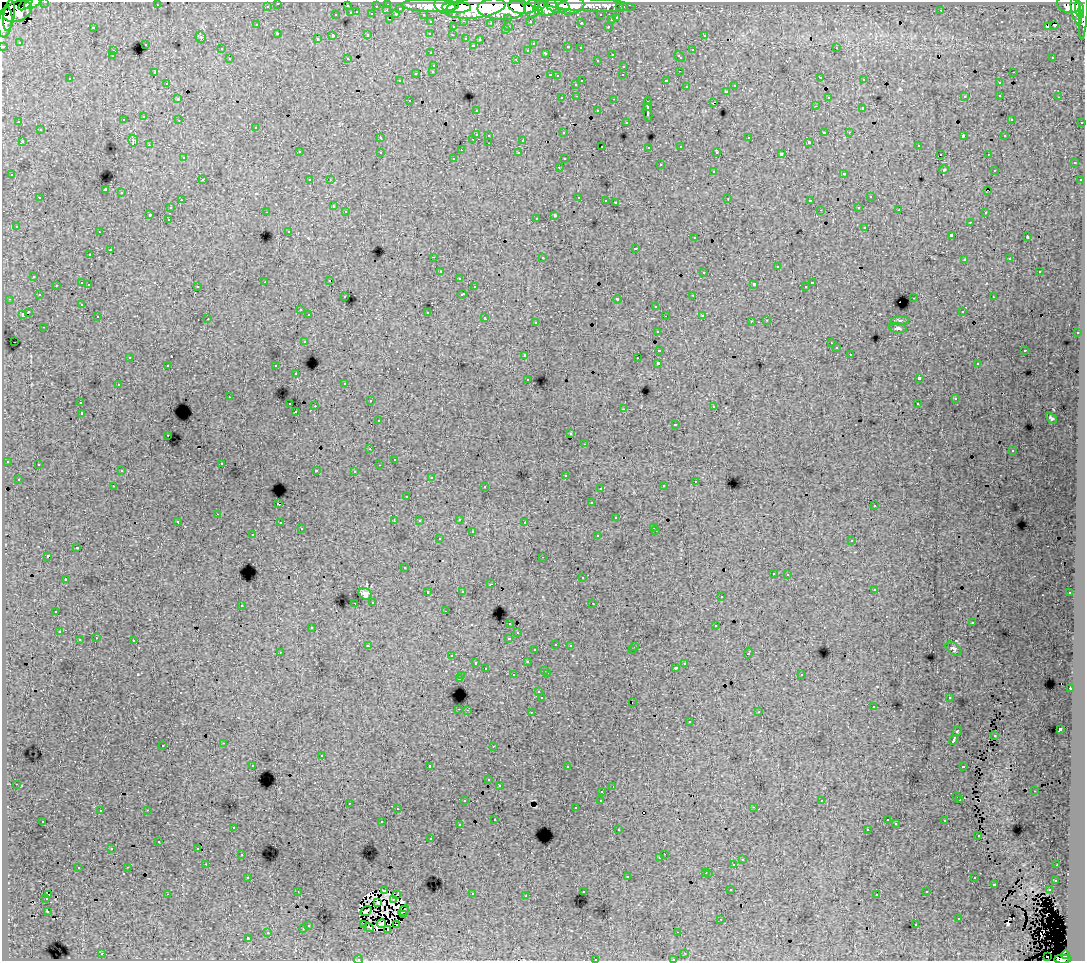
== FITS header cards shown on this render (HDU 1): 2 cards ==
NAXIS1  =                 1083
NAXIS2  =                  959

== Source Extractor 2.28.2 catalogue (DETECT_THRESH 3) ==
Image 1083 x 959 px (HDU 1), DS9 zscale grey, 1 PNG px = 1 image px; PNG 1087 x 963 px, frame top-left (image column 1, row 959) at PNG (2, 2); each listed source drawn as its Kron ellipse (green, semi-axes under 4 px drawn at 4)
Background 124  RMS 1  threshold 3.05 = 3 sigma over >= 5 px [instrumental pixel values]
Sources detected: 520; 3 with non-positive FLUX_AUTO (blend fragments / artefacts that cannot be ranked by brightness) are neither listed nor drawn; of the other 517, the 500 brightest by FLUX_AUTO listed and drawn (17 fainter detections omitted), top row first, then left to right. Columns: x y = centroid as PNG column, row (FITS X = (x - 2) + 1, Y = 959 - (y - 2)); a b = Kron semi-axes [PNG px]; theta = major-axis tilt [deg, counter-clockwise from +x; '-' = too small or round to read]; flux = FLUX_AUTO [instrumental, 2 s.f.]
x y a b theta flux
45 2 3 2 - 3200
32 3 9 4 23 42000
278 3 3 3 - 2100
25 4 8 3 39 44000
388 4 3 3 - 4600
157 5 2 2 - 59
590 5 46 6 -3 100000
1068 5 11 8 -14 110000
267 6 3 3 - 1600
347 6 3 3 - 770
376 6 3 2 - 1200
430 6 28 6 -1 230000
445 6 10 7 -14 170000
539 6 5 4 - 55000
558 6 12 6 -8 120000
571 6 13 8 13 100000
1084 6 34 4 87 150000
456 7 14 5 -1 220000
521 7 13 6 -12 250000
547 7 10 8 30 190000
620 7 3 3 - 940
623 7 3 3 - 1800
400 8 3 3 - 760
475 8 30 10 7 650000
501 9 24 11 -1 710000
532 9 9 7 86 190000
387 10 3 2 - 320
941 10 2 2 - 68
1080 10 9 4 -76 150000
17 11 15 10 20 180000
538 11 4 3 - 66000
1076 11 14 5 -78 210000
357 12 3 2 - 310
351 13 3 3 - 910
372 14 3 3 - 930
396 14 4 3 - 840
423 14 3 2 - 1900
9 15 15 5 82 190000
336 15 3 3 - 350
601 15 3 3 - 1600
508 18 3 3 - 940
617 18 3 3 - 720
390 19 3 2 - 300
611 20 3 3 - 440
464 21 3 2 - 370
530 21 3 3 - 1300
5 22 15 7 82 210000
431 22 3 3 - 1900
581 22 3 3 - 140
491 23 3 2 - 100
257 25 3 3 - 170
1054 25 3 2 - 86
509 26 3 2 - 260
608 26 3 2 - 430
93 27 3 2 - 750
453 27 3 3 - 440
1047 27 3 2 - 130
505 30 3 3 - 240
277 33 3 2 - 50
430 33 3 3 - 280
368 34 3 3 - 500
452 35 3 2 - 140
704 35 3 3 - 310
333 36 3 3 - 1300
201 37 5 5 - 110
466 38 3 3 - 500
317 39 3 3 - 230
480 39 3 2 - 91
19 42 3 2 - 74
145 44 3 3 - 380
533 44 4 3 - 84
473 45 3 3 - 200
3 46 3 3 - 5000
568 47 3 3 - 290
580 48 3 2 - 160
836 48 3 2 - 310
221 49 3 2 - 150
528 50 3 3 - 180
692 50 3 3 - 440
113 51 3 2 - 290
431 53 3 3 - 230
546 53 3 3 - 430
612 54 3 3 - 350
112 56 3 3 - 170
679 57 6 3 -43 430
1053 57 3 2 - 170
347 58 2 2 - 50
230 59 3 3 - 260
516 59 3 2 - 630
597 60 3 3 - 290
434 65 3 3 - 270
624 66 3 3 - 280
433 71 3 3 - 270
679 71 2 2 - 45
154 72 3 3 - 150
1013 72 3 2 - 340
416 73 3 3 - 550
550 75 3 2 - 430
623 75 3 2 - 130
557 76 3 3 - 110
820 77 3 2 - 81
70 79 3 3 - 240
864 80 3 3 - 200
400 81 3 2 - 120
582 81 3 2 - 520
666 81 3 3 - 1100
167 83 3 3 - 180
999 83 3 3 - 250
576 84 3 3 - 280
735 86 3 3 - 300
687 87 3 3 - 270
726 91 3 3 - 430
1000 95 3 2 - 290
577 96 3 2 - 240
965 96 4 3 - 90
828 97 3 3 - 270
1059 97 3 2 - 160
562 98 3 3 - 220
178 99 4 4 - 60
614 99 3 2 - 500
409 100 3 2 - 230
713 102 4 2 - 370
648 104 7 3 88 2400
815 106 3 2 - 140
863 108 3 3 - 1200
476 110 3 2 - 160
598 111 3 3 - 340
648 112 9 3 -83 2800
144 117 3 3 - 330
1011 119 3 3 - 140
123 120 3 3 - 300
179 120 3 2 - 180
19 122 3 3 - 150
626 122 3 3 - 160
1082 122 3 2 - 720
256 127 3 3 - 220
40 130 3 3 - 410
824 132 3 3 - 990
849 132 3 2 - 250
563 133 3 3 - 100
476 134 3 3 - 820
489 135 3 3 - 280
963 136 4 2 - 590
1005 136 3 3 - 140
380 138 3 3 - 260
749 138 3 3 - 450
473 139 3 2 - 240
523 140 3 3 - 820
22 141 3 3 - 290
133 141 6 5 - 120
809 142 3 3 - 110
489 143 3 2 - 250
149 145 3 2 - 170
602 146 3 2 - 140
681 146 3 3 - 270
918 146 3 2 - 170
649 147 3 3 - 230
461 150 4 3 - 53
299 152 3 3 - 390
380 152 3 3 - 300
717 152 3 3 - 190
519 153 3 3 - 180
781 154 4 3 - 2300
940 154 2 2 - 76
988 154 3 2 - 200
183 158 3 3 - 130
454 158 3 3 - 120
564 159 3 3 - 160
1074 163 3 3 - 260
660 165 3 3 - 410
559 167 3 2 - 210
944 170 5 3 - 54
994 170 3 3 - 120
713 171 3 3 - 300
844 173 3 3 - 380
12 175 3 3 - 180
202 180 3 3 - 260
310 180 3 3 - 240
330 180 3 2 - 54
1080 180 3 2 - 140
105 190 4 3 - 8100
987 190 2 2 - 48
121 193 3 3 - 500
579 197 3 2 - 490
870 197 3 3 - 360
40 198 3 3 - 430
728 199 2 2 - 54
181 200 3 2 - 190
606 200 3 2 - 200
810 201 4 3 - 1100
615 202 3 3 - 1200
333 206 3 3 - 58
859 207 3 3 - 220
170 208 3 3 - 340
820 210 3 2 - 49
899 210 3 2 - 120
266 212 3 2 - 190
346 212 3 2 - 190
985 213 3 3 - 190
149 214 3 3 - 1100
555 215 4 3 - 1800
536 218 3 3 - 180
168 219 3 2 - 190
970 222 3 2 - 210
16 226 3 3 - 210
865 227 3 3 - 570
289 231 3 3 - 130
99 232 3 2 - 120
951 235 4 3 - 1000
1027 237 3 3 - 56
695 238 3 3 - 250
635 248 3 3 - 670
110 250 3 3 - 790
90 255 3 3 - 220
433 257 3 2 - 860
542 257 3 3 - 290
1010 259 3 3 - 220
964 260 3 2 - 150
777 267 3 3 - 870
441 271 4 3 - 52
1039 271 3 3 - 510
704 272 3 3 - 500
34 276 3 3 - 280
459 278 3 2 - 110
329 280 3 2 - 100
265 282 3 2 - 54
82 283 3 3 - 800
812 283 3 3 - 710
89 284 3 2 - 210
754 284 4 3 - 1800
56 285 3 2 - 220
197 286 3 3 - 260
474 287 3 3 - 310
806 287 2 2 - 57
462 294 4 3 - 520
39 295 3 3 - 170
693 295 3 2 - 220
345 297 3 3 - 250
993 297 3 2 - 250
914 298 3 2 - 520
9 299 3 2 - 100
617 299 4 3 - 54
82 304 3 3 - 130
656 306 3 3 - 290
300 310 3 3 - 300
962 311 3 3 - 230
28 312 4 3 - 1500
427 312 3 3 - 640
22 314 4 3 - 770
309 315 3 3 - 340
702 315 3 3 - 290
665 316 2 2 - 55
98 317 3 2 - 230
485 318 3 3 - 520
208 319 3 2 - 72
767 320 3 3 - 65
900 320 9 4 6 110
752 321 3 2 - 42
536 322 3 3 - 290
44 327 3 2 - 200
898 328 9 4 -5 150
657 331 3 3 - 240
1077 333 3 2 - 270
304 341 3 3 - 330
14 342 2 2 - 46
831 343 2 2 - 55
836 348 3 3 - 240
659 350 4 3 - 1100
1025 350 3 2 - 620
850 354 3 2 - 180
525 355 3 3 - 460
130 357 3 2 - 120
637 358 2 2 - 100
658 363 3 3 - 2500
977 364 3 2 - 180
168 365 3 3 - 360
276 366 3 3 - 270
296 374 3 2 - 230
919 378 4 3 - 2900
528 379 3 3 - 200
345 383 3 3 - 300
118 385 3 3 - 370
229 397 2 2 - 57
955 399 3 3 - 160
370 401 3 2 - 190
80 402 3 2 - 180
290 404 3 2 - 440
917 404 3 3 - 330
315 406 3 2 - 790
714 406 3 3 - 270
623 409 3 3 - 48
296 412 3 2 - 200
82 413 4 3 - 100
1051 418 6 4 -45 120
378 421 3 3 - 210
675 424 3 3 - 670
571 433 3 3 - 120
168 435 3 2 - 150
585 444 3 2 - 130
370 449 3 2 - 130
1013 451 3 3 - 210
394 459 2 2 - 60
7 461 3 3 - 280
222 463 3 2 - 210
38 464 3 2 - 130
379 465 3 2 - 100
316 470 3 2 - 280
122 471 3 3 - 350
354 471 3 3 - 230
565 475 3 3 - 280
431 478 3 3 - 180
18 479 3 3 - 170
695 481 3 2 - 260
113 486 2 2 - 45
485 486 3 2 - 350
663 486 3 3 - 330
600 488 3 3 - 170
407 496 3 3 - 110
592 503 3 3 - 220
278 504 3 3 - 1000
874 506 3 3 - 130
218 514 3 2 - 210
616 518 3 3 - 450
459 519 3 3 - 260
394 521 3 2 - 69
419 521 3 3 - 170
178 522 3 2 - 45
525 522 3 3 - 170
280 523 3 2 - 280
654 527 3 3 - 220
301 529 3 3 - 140
656 531 3 2 - 330
472 532 3 3 - 700
253 535 3 2 - 140
598 536 3 3 - 320
439 539 3 3 - 250
852 540 3 3 - 300
77 548 3 3 - 1000
47 556 3 3 - 1500
543 557 3 2 - 160
405 568 3 2 - 110
773 573 3 3 - 230
788 574 3 2 - 150
582 578 3 3 - 320
65 579 2 2 - 42
491 584 4 2 - 48
874 589 3 3 - 290
462 591 3 3 - 220
428 592 3 3 - 560
1070 593 3 3 - 230
365 594 7 5 -28 290
721 597 3 3 - 250
373 602 3 3 - 200
355 603 2 2 - 130
593 603 3 2 - 71
241 605 3 3 - 380
56 611 3 3 - 670
445 611 3 2 - 190
510 623 3 3 - 420
972 623 3 3 - 150
716 626 3 3 - 700
312 627 3 3 - 310
59 632 3 3 - 230
518 633 3 2 - 200
96 638 3 2 - 240
509 638 4 3 - 910
79 640 3 3 - 530
134 641 3 3 - 670
556 644 3 3 - 300
570 645 3 3 - 250
368 646 4 3 - 360
635 646 3 3 - 63
953 649 9 5 -38 180
535 650 3 3 - 190
632 650 3 2 - 200
280 652 2 2 - 39
748 653 5 3 - 640
452 656 3 3 - 180
527 662 3 3 - 360
476 663 3 2 - 44
685 663 3 3 - 260
485 668 3 3 - 290
676 668 3 3 - 230
545 670 3 3 - 460
547 673 3 2 - 460
801 674 3 3 - 330
513 675 3 3 - 310
462 676 3 3 - 360
459 679 3 3 - 1000
1070 688 3 2 - 230
539 692 3 3 - 270
949 697 3 2 - 210
542 698 3 3 - 2200
632 702 2 2 - 69
873 707 3 2 - 220
459 709 3 2 - 460
467 710 3 2 - 230
531 712 3 2 - 310
759 712 4 3 - 81
689 722 3 3 - 380
1060 729 4 3 - 2700
957 731 5 3 - 1100
995 736 3 2 - 69
954 740 5 3 - 3100
223 743 3 2 - 160
163 745 3 3 - 420
493 746 3 2 - 52
321 756 3 3 - 560
253 765 3 2 - 220
429 766 3 3 - 3200
963 766 3 3 - 770
567 767 3 2 - 180
489 780 3 3 - 160
16 784 3 2 - 270
499 785 3 3 - 210
613 786 3 2 - 81
602 791 3 2 - 210
1034 791 3 2 - 140
957 797 3 3 - 550
601 800 3 3 - 230
960 800 3 3 - 190
465 801 3 3 - 220
822 801 3 3 - 110
349 803 3 2 - 340
753 807 3 2 - 250
576 808 3 3 - 200
397 809 3 3 - 240
147 810 3 2 - 540
100 811 3 2 - 150
495 819 3 3 - 200
887 820 3 3 - 130
43 821 3 2 - 140
945 821 3 3 - 410
382 822 3 3 - 840
896 824 3 2 - 85
459 825 3 3 - 140
233 827 3 2 - 180
867 829 3 2 - 82
618 830 3 2 - 150
978 836 3 2 - 110
431 839 3 3 - 230
159 842 3 3 - 220
112 848 3 3 - 150
198 848 3 3 - 150
242 854 3 2 - 250
664 854 2 2 - 200
660 858 3 3 - 280
742 860 3 3 - 280
206 864 2 2 - 180
734 865 3 3 - 1100
1057 865 3 2 - 83
128 867 3 2 - 160
78 868 3 3 - 460
706 872 3 3 - 400
709 873 3 3 - 440
627 876 3 3 - 660
248 877 3 2 - 260
974 878 3 3 - 330
1055 880 3 3 - 190
994 884 3 3 - 790
731 890 3 2 - 220
1049 890 3 3 - 300
298 891 3 2 - 61
384 891 3 3 - 95
583 892 3 3 - 250
927 892 3 3 - 280
167 894 3 2 - 910
472 894 3 3 - 430
48 895 3 2 - 280
397 895 3 2 - 94
877 895 3 3 - 140
526 896 3 2 - 110
46 899 3 2 - 210
393 899 3 2 - 180
378 903 3 2 - 59
47 911 3 2 - 50
366 911 6 2 33 140
404 911 6 3 47 47
403 915 3 3 - 110
721 919 3 2 - 61
959 919 3 3 - 330
381 924 4 2 - 66
308 925 3 3 - 310
364 925 4 2 - 200
397 925 3 2 - 79
916 925 3 3 - 360
369 927 5 2 - 81
303 929 3 3 - 340
388 929 3 2 - 84
678 932 2 2 - 72
268 933 3 2 - 43
248 938 3 3 - 1800
685 953 3 2 - 260
102 954 3 2 - 370
1065 955 4 3 - 42000
1047 956 2 2 - 320
595 959 3 2 - 400
673 959 3 2 - 140
1063 959 8 4 2 96000
358 960 4 2 - 83
At the frame edge (FLAGS 8, measured only in part): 11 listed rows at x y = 45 2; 32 3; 278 3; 25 4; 1084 6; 5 22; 3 46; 595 959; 673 959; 1063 959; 358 960
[17 fainter detections neither listed nor drawn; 3 non-positive-flux detections neither listed nor drawn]